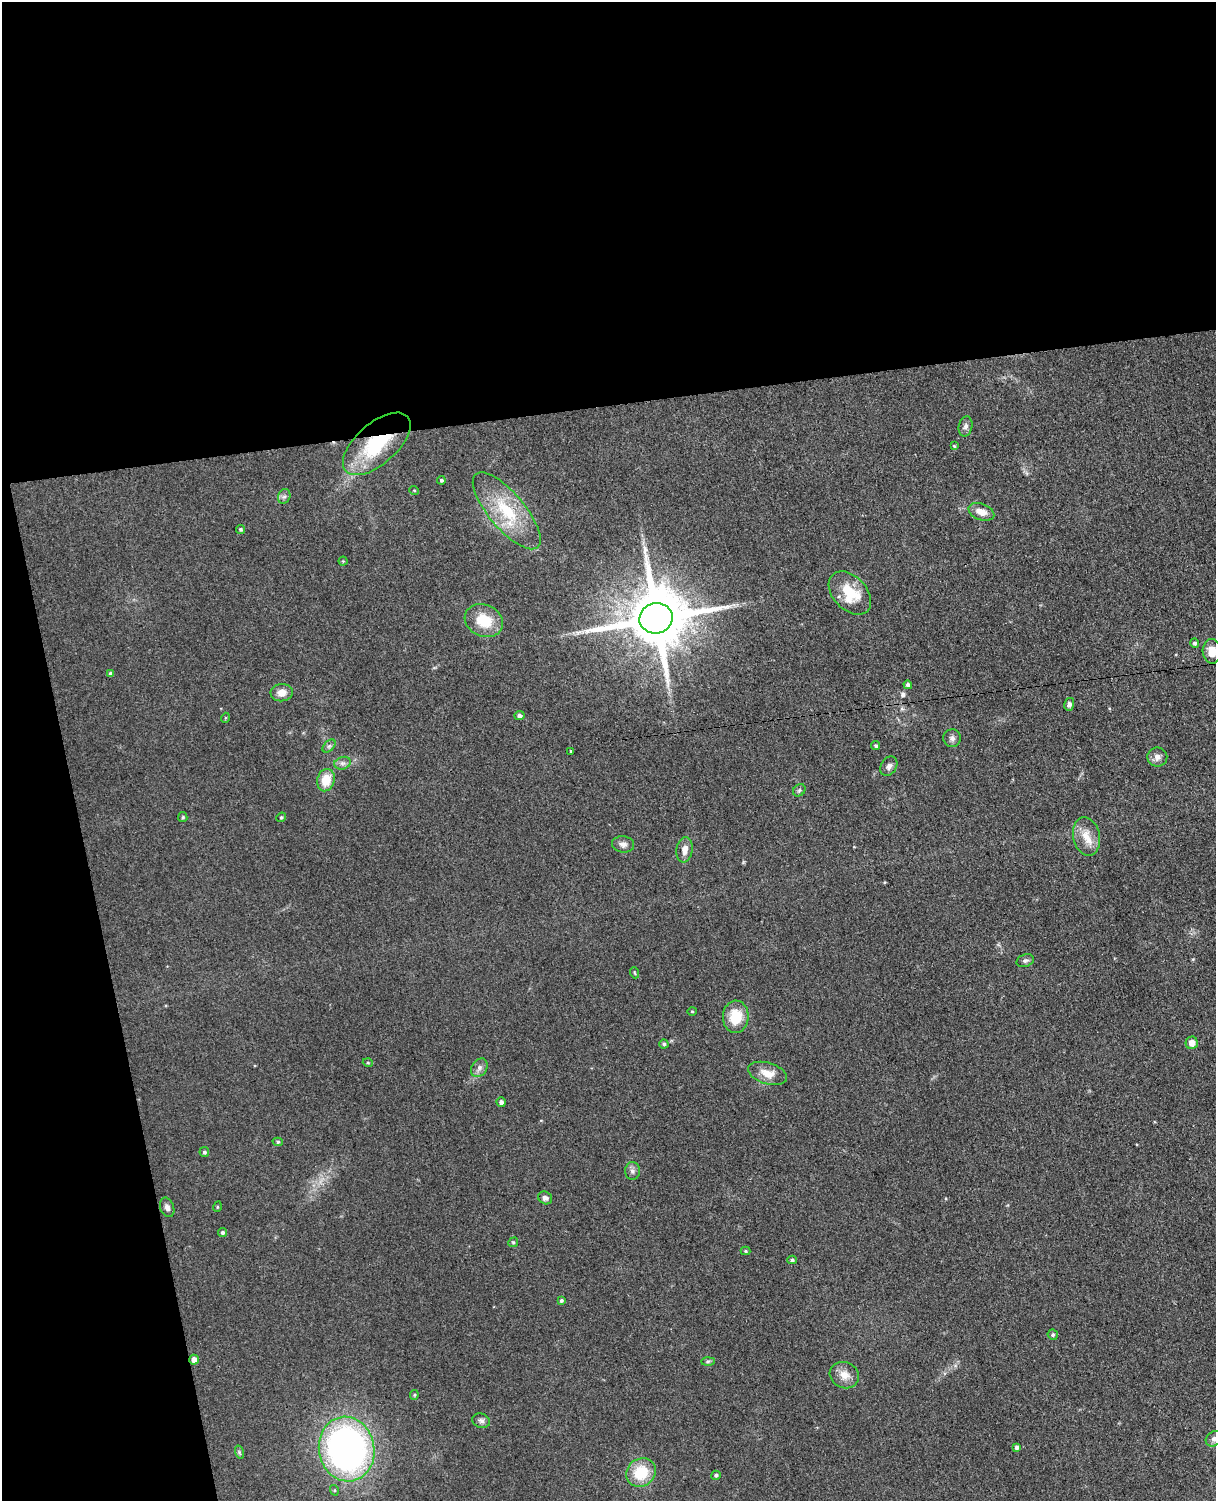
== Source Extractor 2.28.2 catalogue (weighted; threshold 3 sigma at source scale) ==
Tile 1 of 4 x 3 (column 1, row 1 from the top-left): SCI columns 58-1271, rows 3146-4644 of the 4967 x 4906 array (HDU 1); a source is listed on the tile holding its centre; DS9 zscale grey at full resolution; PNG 1218 x 1503 px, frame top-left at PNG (2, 2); each listed source drawn as its Kron ellipse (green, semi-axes under 4 px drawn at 4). Shown black and unused: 33% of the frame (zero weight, under 3 of 4 exposures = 5% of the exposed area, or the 3 px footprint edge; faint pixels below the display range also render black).
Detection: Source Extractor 2.28.2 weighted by HDU 2 'WHT'; one run over the whole footprint, this tile lists its part. Background 0.0701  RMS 0.0075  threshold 0.0339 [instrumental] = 3 sigma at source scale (4.5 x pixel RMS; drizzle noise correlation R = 1.50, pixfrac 1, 0.05/0.05 arcsec/px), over >= 5 px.
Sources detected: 71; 1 cosmic-ray / hot-pixel residue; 1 long thin detection or spike segment (spike, bleed or trail) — neither listed nor drawn; the other 69 listed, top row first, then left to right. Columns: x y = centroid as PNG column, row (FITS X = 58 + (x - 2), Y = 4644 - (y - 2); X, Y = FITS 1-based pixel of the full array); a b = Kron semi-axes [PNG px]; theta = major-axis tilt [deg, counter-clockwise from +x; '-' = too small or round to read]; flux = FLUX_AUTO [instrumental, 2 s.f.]
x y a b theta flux
966 426 10 6 78 2.6
377 444 41 20 41 58
954 446 4 3 - 0.76
441 480 4 4 - 1.3
414 490 5 3 - 0.58
284 496 8 6 67 1.9
507 511 48 18 -50 42
981 512 13 8 -20 7.7
241 529 4 4 - 1.2
343 561 4 4 - 0.79
850 593 25 17 -46 25
656 618 17 15 13 6800
484 621 20 16 -25 22
1195 643 5 4 - 1.8
1212 651 12 9 -87 8.2
111 674 4 4 - 2.3
908 685 4 4 - 2.3
282 693 11 8 7 6.3
1069 704 6 5 - 2
520 716 5 4 - 2.3
225 718 5 3 - 0.63
952 738 9 8 - 2.8
329 746 8 4 44 1.8
876 746 5 4 - 1.1
571 751 3 3 - 0.67
1157 757 10 9 - 4.2
342 763 8 6 19 2.5
889 766 10 7 57 3.1
326 780 11 8 75 15
799 790 7 5 45 1.4
183 817 5 4 - 0.91
281 817 5 4 - 1.1
1086 837 19 13 -79 11
623 844 11 8 -6 3.5
685 850 13 8 81 5.3
1025 961 9 6 18 2.1
635 973 5 3 - 0.72
692 1011 4 4 - 0.84
736 1017 16 13 87 19
1192 1043 6 6 - 6.8
664 1044 4 4 - 1.4
368 1063 5 3 - 0.69
479 1068 10 7 56 3.3
767 1073 20 10 -17 9.9
501 1102 4 4 - 2.6
278 1142 5 4 - 1.2
204 1152 5 4 - 1.5
632 1171 9 7 -88 2.7
545 1198 7 6 - 2.6
167 1207 10 7 -69 3.2
217 1207 5 3 - 0.76
223 1232 4 4 - 1.6
513 1242 5 4 - 1
745 1251 5 4 - 0.88
792 1260 4 4 - 1.3
561 1300 4 4 - 1.2
1053 1335 5 5 - 1.4
194 1360 5 4 - 4.6
708 1361 7 4 2 1.2
844 1375 15 13 -24 8.5
414 1395 5 4 - 0.91
481 1421 9 7 -18 2.4
1214 1439 9 7 38 2.5
1017 1447 4 4 - 2.2
347 1449 32 27 -78 330
239 1452 7 4 -72 1.3
641 1473 15 13 36 26
716 1475 5 4 - 1.3
334 1490 5 3 - 0.82
Overlapping masked pixels (flux is a lower limit): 1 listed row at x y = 377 444
Isophote crosses this tile's border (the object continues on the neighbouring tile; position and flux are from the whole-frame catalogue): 2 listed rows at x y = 1212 651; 1214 1439